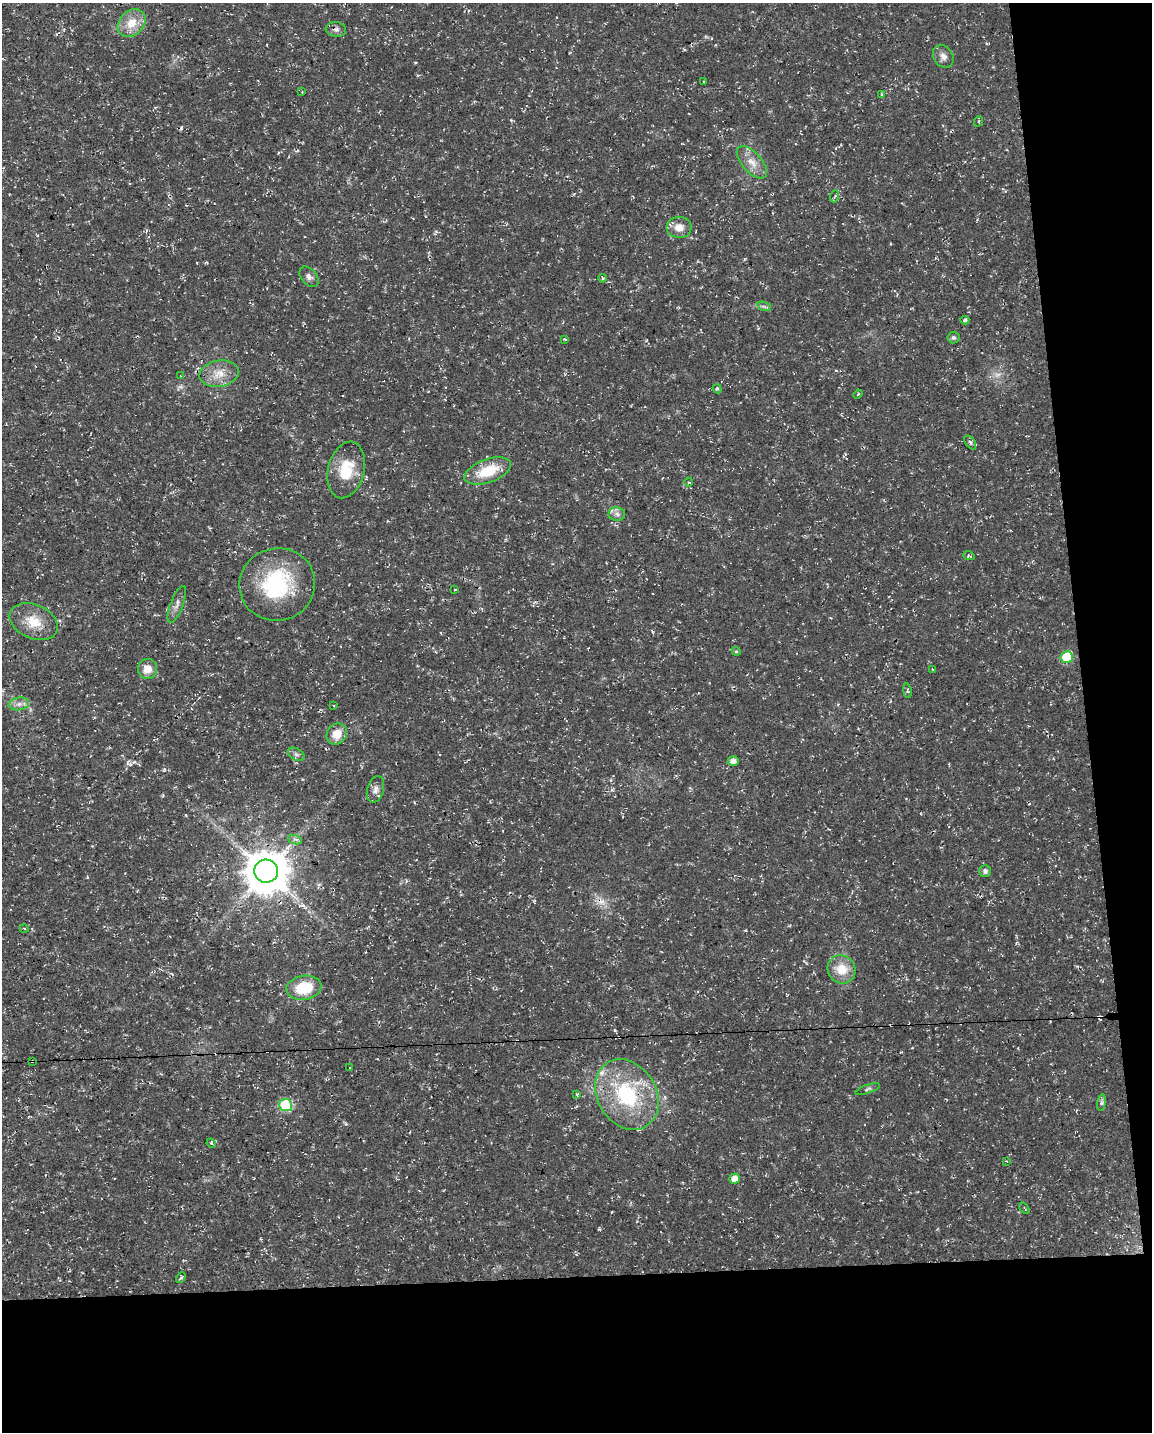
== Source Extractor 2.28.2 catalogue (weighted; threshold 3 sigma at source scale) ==
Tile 12 of 4 x 3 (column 4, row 3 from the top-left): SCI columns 3449-4598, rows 57-1486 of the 4598 x 4353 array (HDU 1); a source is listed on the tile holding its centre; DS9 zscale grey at full resolution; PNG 1154 x 1434 px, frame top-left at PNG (2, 3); each listed source drawn as its Kron ellipse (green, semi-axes under 4 px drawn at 4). Shown black and unused: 17% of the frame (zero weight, under 3 of 4 exposures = <1% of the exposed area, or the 3 px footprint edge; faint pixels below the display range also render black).
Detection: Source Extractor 2.28.2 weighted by HDU 2 'WHT'; one run over the whole footprint, this tile lists its part. Background 0.0193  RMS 0.0025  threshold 0.0111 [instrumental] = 3 sigma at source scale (4.5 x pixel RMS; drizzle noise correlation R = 1.50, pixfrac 1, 0.0396/0.0396 arcsec/px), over >= 5 px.
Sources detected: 73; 2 too faint to see at this stretch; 1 inside a brighter object's white glare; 9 cosmic-ray / hot-pixel residue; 1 long thin detection or spike segment (spike, bleed or trail) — neither listed nor drawn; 1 inside a brighter listed object's ellipse — not listed separately; the other 59 listed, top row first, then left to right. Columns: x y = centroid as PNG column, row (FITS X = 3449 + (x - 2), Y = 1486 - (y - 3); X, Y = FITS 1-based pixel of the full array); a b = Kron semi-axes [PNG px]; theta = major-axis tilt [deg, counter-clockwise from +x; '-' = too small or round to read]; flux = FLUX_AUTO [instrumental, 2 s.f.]
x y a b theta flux
132 23 16 12 42 4.4
336 29 10 7 -5 0.94
943 56 12 9 -57 1.5
704 81 3 2 - 0.21
302 92 3 3 - 0.17
882 94 4 4 - 0.43
979 121 5 3 - 0.25
752 162 20 10 -48 3
835 196 6 4 69 0.46
679 227 12 10 -3 2.5
309 277 11 7 -49 0.99
602 278 4 4 - 0.45
764 306 7 4 -19 0.52
965 320 4 4 - 0.69
953 338 6 6 - 0.52
565 339 4 3 - 0.3
219 374 20 13 10 3.9
181 376 3 2 - 0.23
717 389 5 4 - 0.38
858 394 5 3 - 0.2
970 442 7 4 -54 0.58
346 470 29 18 76 7.8
488 471 24 11 19 8.4
689 482 4 4 - 0.34
617 514 8 7 - 0.91
969 556 6 3 -20 0.35
277 584 38 36 18 22
455 589 4 2 - 0.2
177 604 19 6 69 1.3
34 622 25 17 -24 5.8
736 651 4 3 - 0.28
1067 657 6 6 - 10
147 669 10 9 - 2.8
933 669 3 3 - 0.25
907 691 7 4 -81 0.36
19 704 10 6 8 1.2
334 706 3 3 - 0.24
337 734 11 9 49 3.4
296 754 9 5 -29 0.75
733 761 5 5 - 1.2
375 789 13 8 74 1.4
295 840 7 4 -20 0.6
266 871 12 11 - 920
985 871 6 6 - 0.68
24 928 4 3 - 0.2
842 969 14 13 - 4.7
304 988 17 12 9 9.6
32 1061 3 2 - 0.26
350 1068 3 3 - 2.5
868 1089 13 4 20 0.58
577 1094 3 2 - 0.29
627 1094 37 29 -57 22
1102 1103 8 4 82 0.6
286 1105 6 6 - 20
211 1143 5 4 - 0.35
1006 1161 4 3 - 0.18
734 1179 5 5 - 2.1
1024 1208 6 3 -54 0.3
181 1278 6 3 51 0.35
Overlapping masked pixels (flux is a lower limit): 4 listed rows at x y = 336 29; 266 871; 32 1061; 627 1094